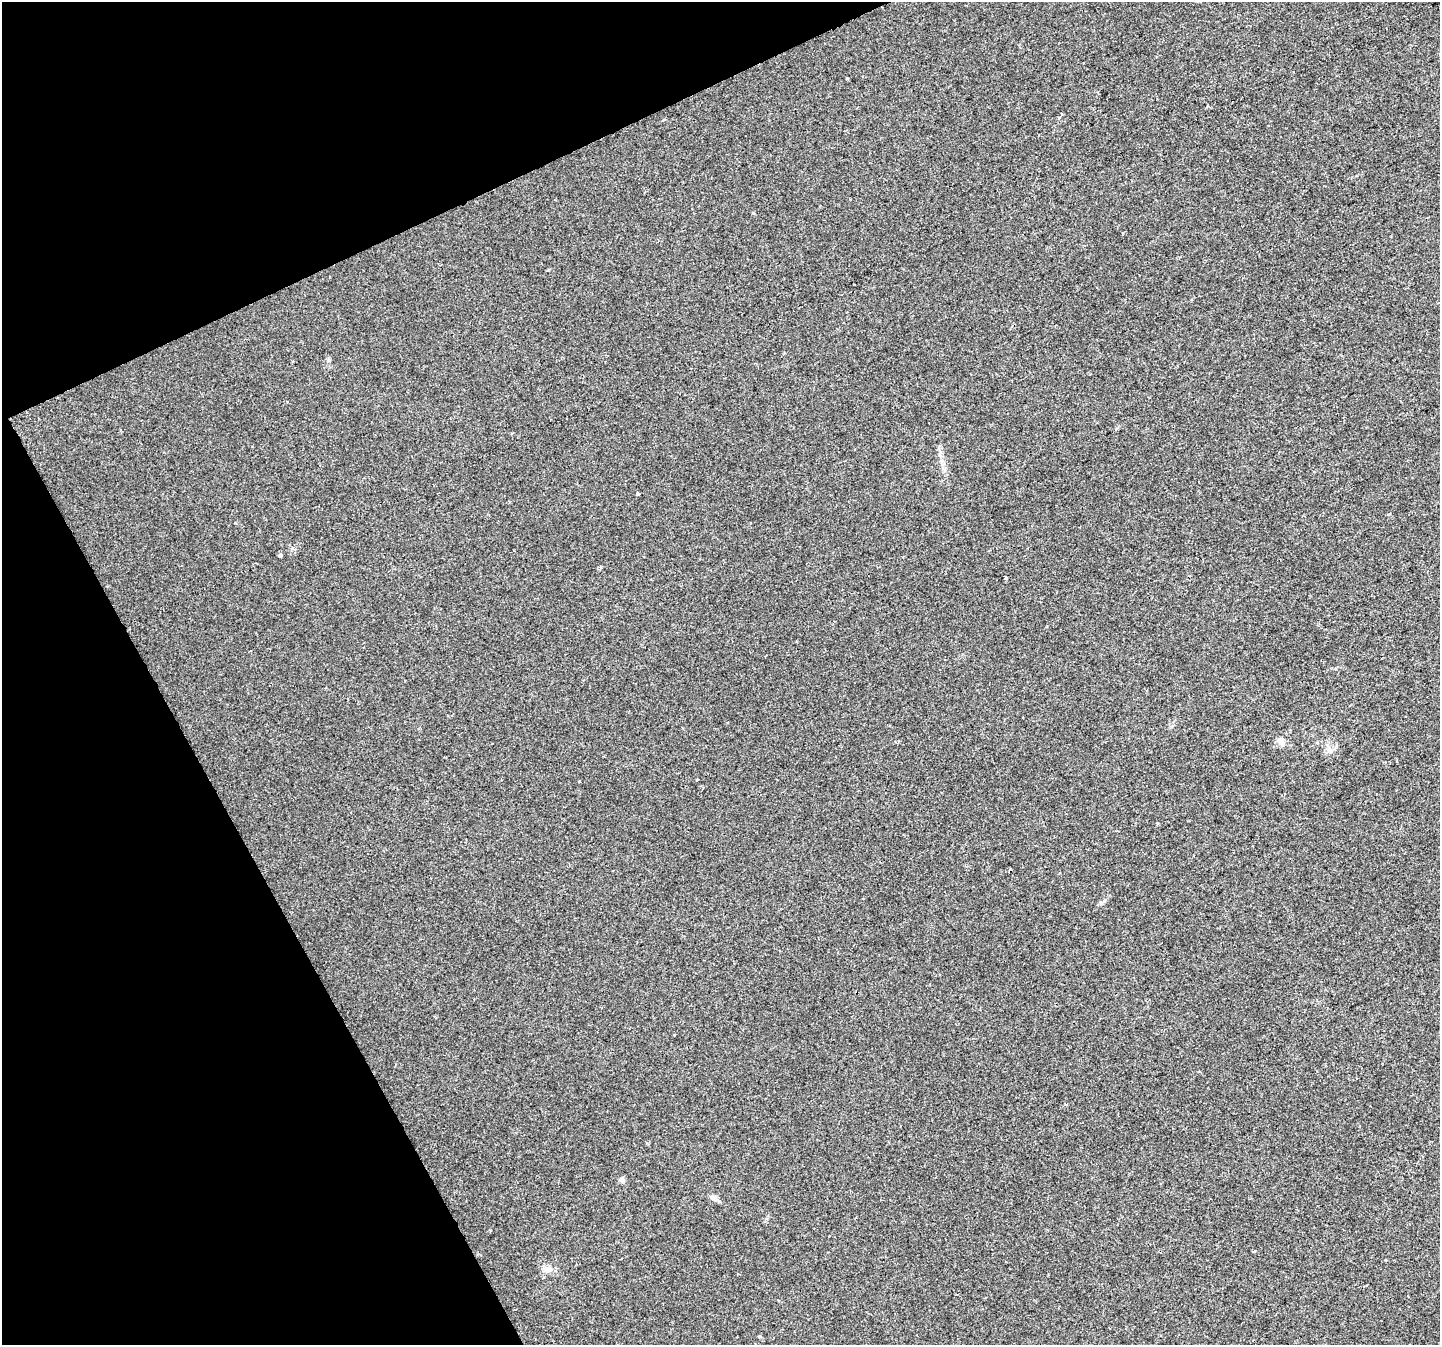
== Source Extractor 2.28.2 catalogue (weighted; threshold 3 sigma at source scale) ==
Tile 5 of 4 x 4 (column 1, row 2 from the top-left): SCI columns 1-1438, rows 2787-4129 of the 5753 x 5632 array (HDU 1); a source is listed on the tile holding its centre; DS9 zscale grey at full resolution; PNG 1442 x 1347 px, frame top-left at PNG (2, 2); no overlay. Shown black and unused: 22% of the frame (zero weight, under 2 of 3 exposures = <1% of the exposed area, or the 3 px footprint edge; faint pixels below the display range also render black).
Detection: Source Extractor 2.28.2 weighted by HDU 2 'WHT'; one run over the whole footprint, this tile lists its part. Background 0.0138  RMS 0.0048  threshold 0.0217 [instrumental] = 3 sigma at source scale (4.5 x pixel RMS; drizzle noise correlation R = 1.50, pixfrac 1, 0.0396/0.0396 arcsec/px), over >= 5 px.
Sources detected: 9; all 9 listed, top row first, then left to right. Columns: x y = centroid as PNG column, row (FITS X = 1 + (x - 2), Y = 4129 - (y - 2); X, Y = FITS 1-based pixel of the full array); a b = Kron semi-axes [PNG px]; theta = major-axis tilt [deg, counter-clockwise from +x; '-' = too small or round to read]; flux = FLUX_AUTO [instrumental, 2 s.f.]
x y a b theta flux
638 494 3 3 - 1.3
280 556 4 3 - 2.6
1006 577 4 3 - 0.43
1281 741 12 8 -39 2.3
697 779 3 3 - 0.83
579 781 3 2 - 0.42
622 1180 10 5 -58 1.2
714 1198 9 7 -41 1.9
548 1269 16 6 -6 2.7